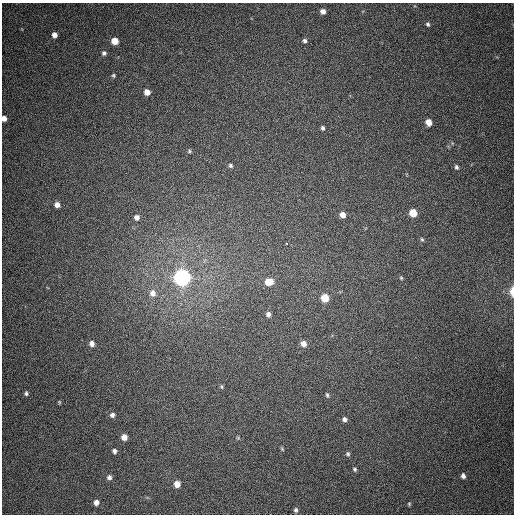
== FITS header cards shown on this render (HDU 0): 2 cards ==
NAXIS1  =                  512
NAXIS2  =                  512

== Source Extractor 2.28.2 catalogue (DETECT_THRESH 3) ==
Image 512 x 512 px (HDU 0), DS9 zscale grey, 1 PNG px = 1 image px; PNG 516 x 516 px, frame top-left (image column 1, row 512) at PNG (2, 3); no overlay
Background 386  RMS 9.6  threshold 28.7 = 3 sigma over >= 5 px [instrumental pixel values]
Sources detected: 47; all 47 listed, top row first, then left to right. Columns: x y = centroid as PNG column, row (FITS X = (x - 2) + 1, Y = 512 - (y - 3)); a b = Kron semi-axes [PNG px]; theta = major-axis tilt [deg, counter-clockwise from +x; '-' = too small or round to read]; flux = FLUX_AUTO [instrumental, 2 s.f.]
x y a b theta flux
323 11 6 5 - 3400
428 24 5 4 - 1100
54 35 5 4 - 3300
115 41 5 5 - 9800
305 41 6 5 - 1700
104 53 6 5 - 1600
113 75 5 5 - 1000
147 92 6 6 - 5200
4 118 5 4 - 4100
429 122 6 5 - 6800
323 128 5 4 - 1500
189 151 6 5 - 1000
230 165 6 5 - 1300
456 167 6 4 -70 1300
57 205 6 5 - 3500
413 213 6 5 - 15000
342 215 6 6 - 4900
137 217 7 6 - 3100
422 239 5 4 - 920
287 243 3 3 - 3200
182 277 7 7 - 390000
401 278 5 4 - 820
269 282 8 7 - 8900
512 291 12 5 90 5300
153 293 9 8 - 4000
325 298 6 5 - 16000
268 314 6 5 - 2400
92 344 5 5 - 3500
303 344 6 6 - 4300
221 387 6 4 85 850
26 393 5 5 - 1300
327 395 7 4 -82 1200
59 402 4 4 - 640
112 415 6 5 - 2000
344 419 6 5 - 2100
124 437 5 5 - 5000
238 438 5 4 - 800
282 449 7 4 -46 800
114 451 5 4 - 1800
348 454 6 5 - 1200
355 469 4 4 - 1100
463 476 6 4 -77 2200
109 477 6 5 - 2000
177 484 6 5 - 6800
96 502 5 5 - 3400
409 504 6 5 - 970
296 510 6 5 - 1500
At the frame edge (FLAGS 8, measured only in part): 2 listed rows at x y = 4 118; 512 291